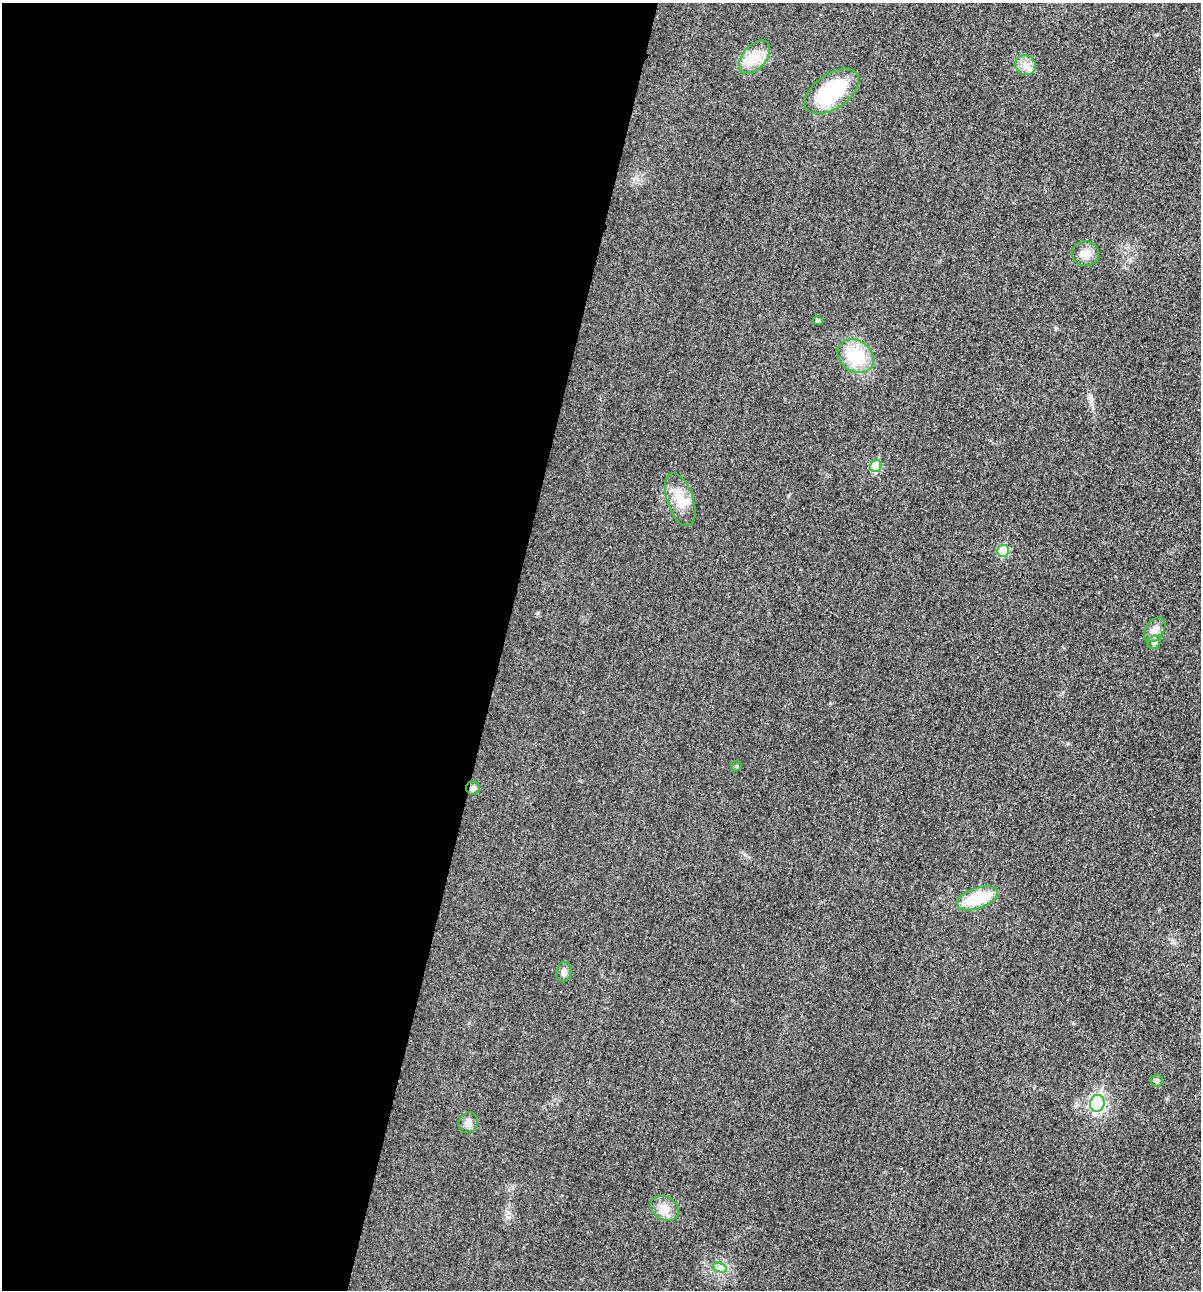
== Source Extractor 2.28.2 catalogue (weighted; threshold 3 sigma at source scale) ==
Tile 5 of 4 x 4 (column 1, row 2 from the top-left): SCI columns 145-1343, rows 2597-3884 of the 5206 x 5195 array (HDU 1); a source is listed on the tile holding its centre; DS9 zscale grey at full resolution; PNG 1203 x 1292 px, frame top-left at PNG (2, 3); each listed source drawn as its Kron ellipse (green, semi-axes under 4 px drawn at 4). Shown black and unused: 42% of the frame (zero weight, under 3 of 4 exposures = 2% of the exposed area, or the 3 px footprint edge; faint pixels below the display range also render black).
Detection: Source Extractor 2.28.2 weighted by HDU 2 'WHT'; one run over the whole footprint, this tile lists its part. Background 0.0289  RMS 0.0059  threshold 0.0264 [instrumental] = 3 sigma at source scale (4.5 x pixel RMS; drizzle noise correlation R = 1.50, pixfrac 1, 0.05/0.05 arcsec/px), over >= 5 px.
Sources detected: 20; all 20 listed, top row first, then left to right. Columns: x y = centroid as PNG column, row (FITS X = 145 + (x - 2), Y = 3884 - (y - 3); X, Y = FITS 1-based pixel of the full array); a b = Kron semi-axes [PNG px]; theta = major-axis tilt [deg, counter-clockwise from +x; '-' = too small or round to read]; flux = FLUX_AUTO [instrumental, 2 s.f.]
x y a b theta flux
754 57 20 11 49 9.1
1026 65 11 9 -38 4.3
832 91 31 17 35 43
1085 254 13 12 - 5.6
818 320 5 4 - 1.3
856 356 19 15 -35 25
876 466 6 5 - 21
680 500 28 13 -71 11
1003 551 6 5 - 24
1155 630 13 9 54 3.9
1154 642 7 6 - 2
736 766 5 5 - 0.85
473 788 7 6 - 2.1
977 898 21 10 19 24
564 972 10 7 76 2.4
1157 1080 6 6 - 1.2
1097 1103 8 7 - 110
468 1123 11 9 57 3.1
664 1208 15 11 -30 6.3
720 1268 7 4 -19 1.7
Overlapping masked pixels (flux is a lower limit): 1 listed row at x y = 473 788
Unlisted compact peaks at least as high as the median listed source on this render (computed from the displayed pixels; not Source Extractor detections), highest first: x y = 1089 397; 1157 34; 538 613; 1068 743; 1056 328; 830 703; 1167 1099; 508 1217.